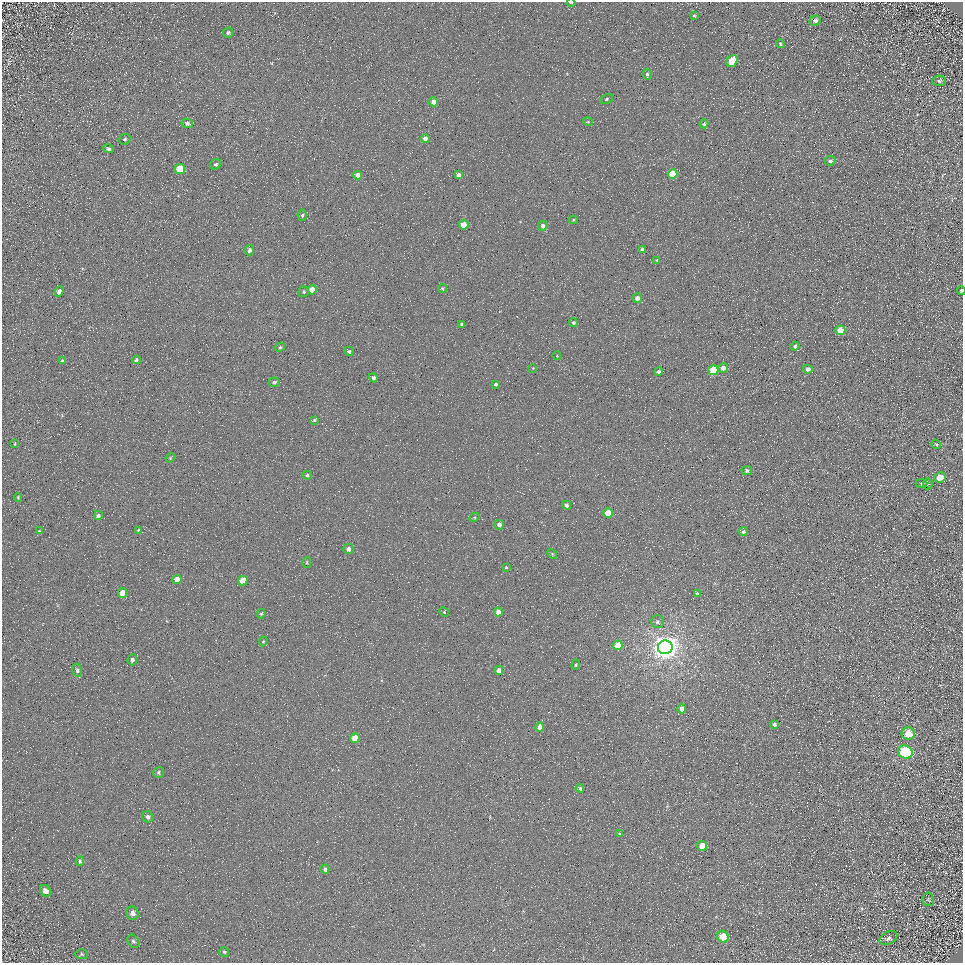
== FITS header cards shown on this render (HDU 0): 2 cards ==
NAXIS1  =                  961
NAXIS2  =                  961

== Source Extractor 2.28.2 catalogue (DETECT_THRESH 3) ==
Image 961 x 961 px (HDU 0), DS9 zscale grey, 1 PNG px = 1 image px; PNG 965 x 965 px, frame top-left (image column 1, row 961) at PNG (2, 2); each listed source drawn as its Kron ellipse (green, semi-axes under 4 px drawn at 4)
Background 4.71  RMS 8.5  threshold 25.6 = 3 sigma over >= 5 px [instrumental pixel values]
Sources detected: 110; all 110 listed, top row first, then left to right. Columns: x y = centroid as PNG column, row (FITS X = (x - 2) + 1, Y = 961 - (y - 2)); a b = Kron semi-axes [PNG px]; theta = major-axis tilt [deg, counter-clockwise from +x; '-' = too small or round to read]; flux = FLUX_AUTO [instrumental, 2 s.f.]
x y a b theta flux
571 3 4 2 - 1100
694 15 4 3 - 600
815 20 6 5 - 2000
228 33 5 5 - 920
780 44 4 3 - 720
732 61 6 5 - 15000
647 74 5 4 - 1200
939 81 7 5 5 1200
607 99 6 4 29 930
434 102 4 4 - 5000
588 122 5 3 - 510
187 123 6 4 -11 1500
704 124 4 4 - 910
425 138 4 4 - 2900
125 139 6 5 - 950
108 149 5 4 - 1200
830 161 6 5 - 1200
216 164 6 5 - 1100
180 169 5 5 - 12000
672 174 5 4 - 16000
358 175 4 4 - 4400
459 175 4 4 - 2800
302 215 6 4 -82 990
573 220 4 4 - 740
464 225 5 4 - 11000
543 226 5 4 - 2000
642 249 4 4 - 1100
249 250 5 4 - 1800
657 260 4 3 - 800
443 288 5 4 - 780
312 290 4 4 - 7500
961 290 4 3 - 750
59 291 5 4 - 2400
304 292 5 5 - 880
637 298 5 4 - 3200
573 322 4 4 - 1200
462 324 4 3 - 1400
840 330 5 4 - 12000
795 346 4 3 - 1300
280 347 5 4 - 1100
349 351 5 4 - 1400
557 356 4 3 - 360
136 360 4 4 - 1000
62 361 3 3 - 780
533 368 4 4 - 460
723 368 5 5 - 3500
808 369 4 4 - 2200
713 370 5 5 - 22000
659 371 4 4 - 1500
373 378 5 4 - 1800
274 382 5 4 - 1600
496 384 4 3 - 1100
314 420 4 3 - 620
15 444 4 2 - 460
936 444 5 4 - 600
170 458 5 4 - 530
747 471 5 4 - 1700
307 475 5 4 - 920
940 477 6 5 - 7700
921 483 6 3 0 650
928 484 5 5 - 870
18 497 4 3 - 600
567 505 4 4 - 2100
608 513 5 5 - 18000
98 515 4 4 - 1500
474 517 5 4 - 690
499 525 5 5 - 2800
138 530 4 3 - 610
39 531 4 4 - 380
743 532 4 4 - 1700
348 549 5 5 - 2500
552 554 6 3 -46 610
307 562 5 4 - 830
506 567 4 4 - 740
177 579 4 4 - 5400
243 580 5 4 - 14000
122 593 5 4 - 6700
697 593 4 3 - 1300
444 612 5 4 - 600
498 612 4 4 - 5800
261 614 5 4 - 630
657 622 6 6 - 1500
263 641 5 4 - 800
618 645 5 4 - 11000
665 647 7 7 - 800000
132 660 5 5 - 1400
576 665 5 4 - 680
77 670 6 5 - 1300
499 670 4 4 - 3600
682 709 4 4 - 3800
774 724 4 3 - 1300
540 727 4 4 - 4700
908 734 6 6 - 8800
355 738 5 4 - 12000
905 752 7 6 - 74000
159 772 5 5 - 1200
580 788 4 3 - 1100
148 817 6 5 - 2200
620 834 4 3 - 720
702 846 5 5 - 7400
80 861 5 3 - 790
325 869 4 4 - 2100
45 891 6 5 - 2700
928 899 7 5 -81 720
132 913 7 6 - 3300
723 937 6 5 - 12000
888 938 9 6 27 1900
133 941 7 5 -53 1200
224 952 5 4 - 970
82 954 6 5 - 880
At the frame edge (FLAGS 8, measured only in part): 2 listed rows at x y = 571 3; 961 290